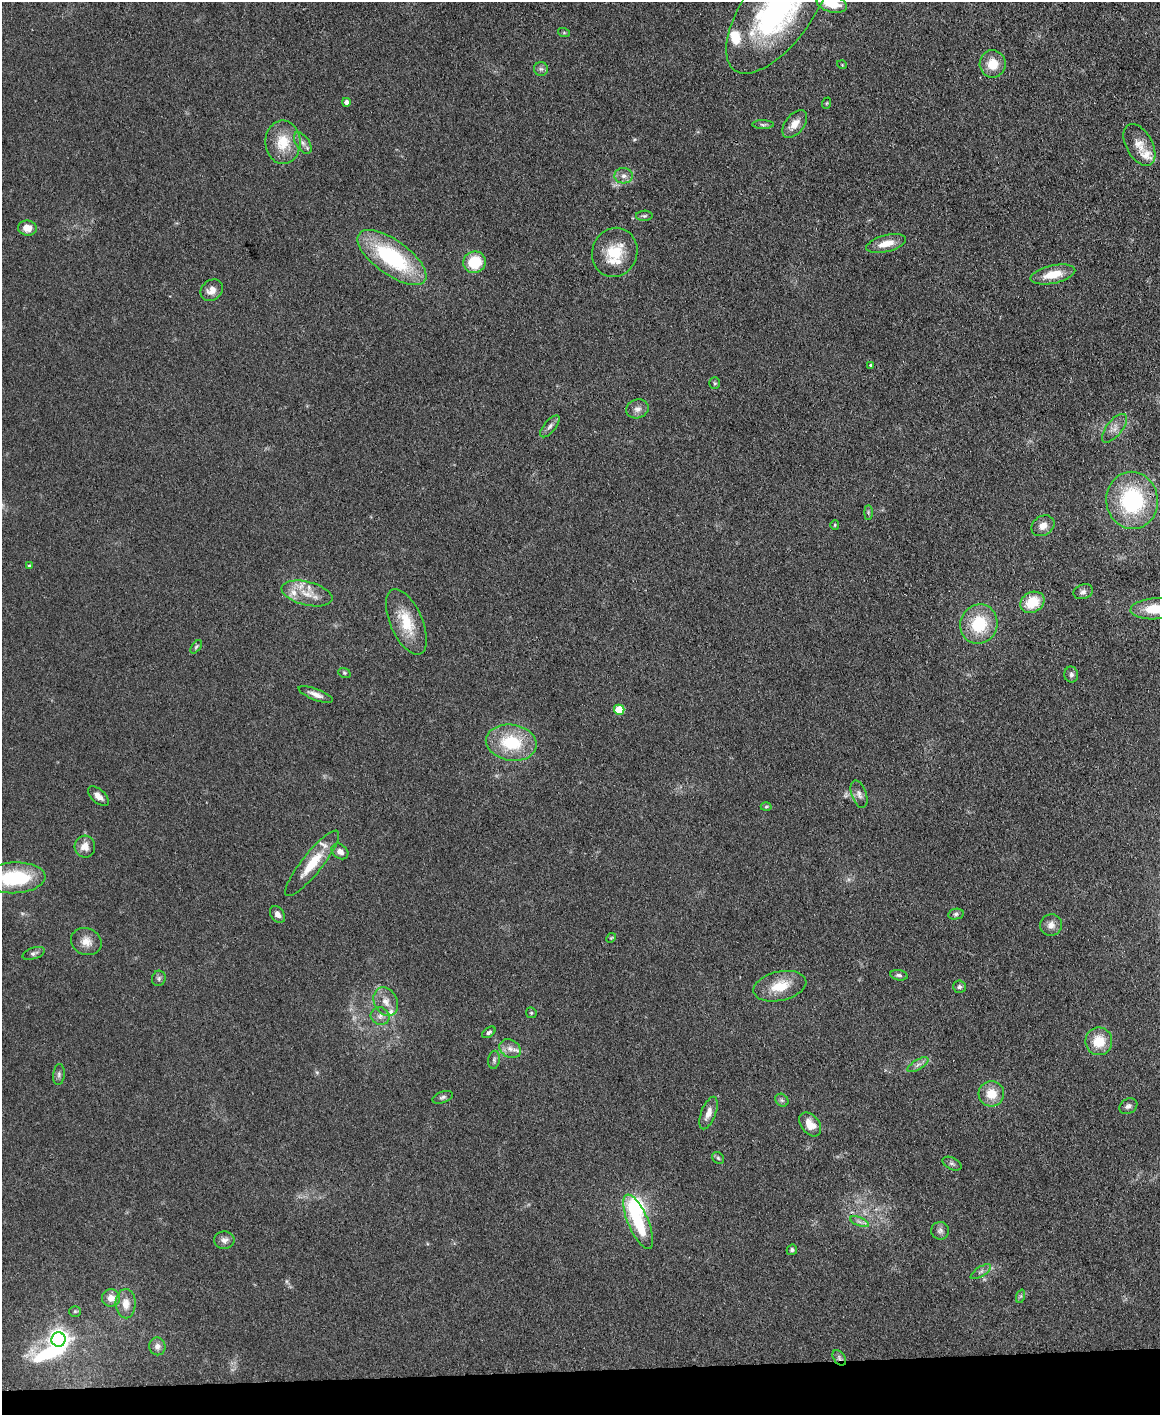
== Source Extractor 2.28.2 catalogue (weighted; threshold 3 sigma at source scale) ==
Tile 10 of 4 x 3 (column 2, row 3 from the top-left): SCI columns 1159-2316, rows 244-1656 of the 4631 x 4616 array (HDU 1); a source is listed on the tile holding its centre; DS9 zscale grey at full resolution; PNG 1162 x 1417 px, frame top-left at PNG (2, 2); each listed source drawn as its Kron ellipse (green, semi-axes under 4 px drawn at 4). Shown black and unused: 3% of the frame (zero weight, under 3 of 4 exposures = <1% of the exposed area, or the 3 px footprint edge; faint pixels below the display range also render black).
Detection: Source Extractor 2.28.2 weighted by HDU 2 'WHT'; one run over the whole footprint, this tile lists its part. Background 0.133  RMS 0.0076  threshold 0.0342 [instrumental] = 3 sigma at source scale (4.5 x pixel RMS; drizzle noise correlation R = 1.50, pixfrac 1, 0.05/0.05 arcsec/px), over >= 5 px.
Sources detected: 102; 1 too faint to see at this stretch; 2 inside a brighter object's white glare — neither listed nor drawn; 8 inside a brighter listed object's ellipse — not listed separately; the other 91 listed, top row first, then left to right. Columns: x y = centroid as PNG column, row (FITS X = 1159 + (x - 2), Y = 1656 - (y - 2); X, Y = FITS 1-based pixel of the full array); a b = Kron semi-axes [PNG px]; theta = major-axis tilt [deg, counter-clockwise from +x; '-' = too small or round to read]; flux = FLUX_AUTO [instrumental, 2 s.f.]
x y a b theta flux
832 4 15 8 -13 16
778 9 75 34 55 170
564 33 6 4 -19 0.87
993 64 14 13 - 13
842 65 5 3 - 0.59
541 69 7 7 - 2.1
346 102 4 4 - 3.4
827 103 6 3 70 0.85
795 124 16 9 52 8.3
763 125 11 4 0 1.6
283 142 22 17 -89 21
303 143 12 6 -56 3.7
1139 145 23 13 -61 10
624 176 9 7 -3 3.9
644 216 8 5 3 1.5
27 228 9 7 -8 7.7
886 244 20 8 15 11
615 252 25 22 70 25
392 257 40 17 -35 81
475 262 11 10 - 24
1053 274 23 9 12 16
212 290 12 10 41 6.6
871 365 3 3 - 1.9
715 383 5 5 - 1.1
637 409 11 9 17 4.2
550 426 13 6 50 3
1114 428 17 8 51 5.8
1132 500 28 26 -83 79
868 512 7 4 -90 1.1
835 525 5 4 - 0.78
1043 526 12 9 32 6.5
29 566 4 4 - 1.1
1083 592 10 7 19 2.9
307 593 26 11 -14 14
1032 602 12 10 29 21
1155 609 25 10 3 24
406 622 35 16 -66 25
979 624 20 18 66 34
196 647 8 4 54 1.2
344 673 6 4 -21 1.1
1071 675 8 7 - 2.7
316 694 18 5 -21 5
619 710 5 5 - 26
511 743 25 18 -9 38
859 794 14 7 -70 3.8
98 796 12 6 -42 5
766 807 5 3 - 0.89
85 847 11 10 - 7.3
340 851 9 7 -37 4.5
312 863 41 10 51 21
15 878 30 15 3 54
277 914 9 6 -54 3.5
956 914 8 5 10 1.7
1051 925 11 10 - 5.2
611 938 5 4 - 0.84
86 941 15 13 -23 8.1
34 953 11 5 19 2.2
899 975 9 5 -11 1.9
159 978 8 7 - 1.9
780 986 27 14 13 19
959 987 6 6 - 1.9
386 1002 15 11 -62 8
531 1013 6 5 - 1.1
380 1016 9 8 - 4.1
489 1032 7 4 35 1.9
1099 1041 14 13 - 17
510 1049 11 8 -29 4.8
494 1060 9 6 81 2.1
918 1065 12 5 31 2.9
59 1074 10 5 85 2.3
991 1094 13 12 - 13
443 1097 10 5 20 2
782 1100 7 5 -44 1.9
1128 1106 9 7 31 2.6
708 1113 17 7 69 6.9
810 1124 13 9 -50 9.7
718 1158 6 5 - 1.4
952 1164 10 6 -26 1.9
638 1222 29 10 -67 40
859 1222 10 3 -21 1.8
940 1231 9 9 - 2.7
224 1240 10 9 - 3.8
792 1250 5 5 - 1.5
981 1272 12 4 32 2.3
1021 1296 7 4 71 1.4
111 1298 9 8 - 6.5
126 1304 14 10 -88 8.5
75 1311 6 5 - 1.2
59 1340 7 7 - 430
157 1346 9 8 - 3.5
839 1358 8 5 -53 2.3
Overlapping masked pixels (flux is a lower limit): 1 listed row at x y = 839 1358
Isophote crosses this tile's border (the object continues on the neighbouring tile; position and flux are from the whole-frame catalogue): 4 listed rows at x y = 832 4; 778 9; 1155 609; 15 878